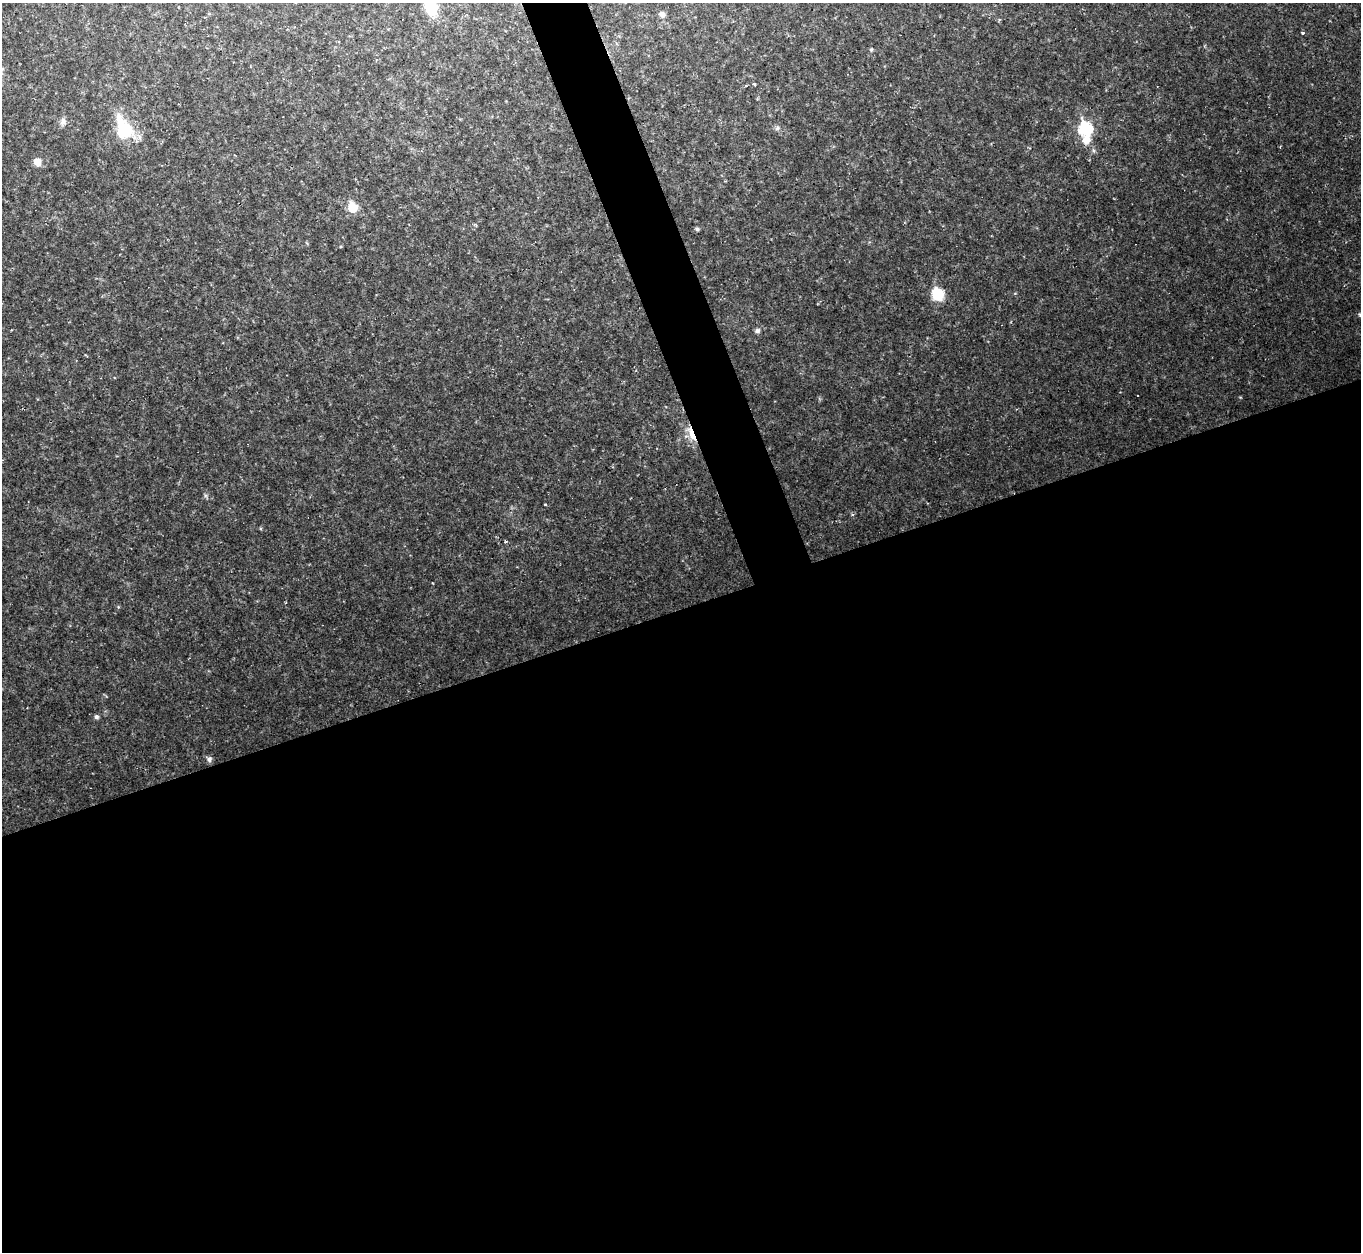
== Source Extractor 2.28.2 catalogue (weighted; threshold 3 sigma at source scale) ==
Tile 15 of 4 x 4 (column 3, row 4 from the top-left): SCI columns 2717-4075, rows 147-1396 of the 5433 x 5419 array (HDU 1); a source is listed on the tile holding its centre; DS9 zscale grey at full resolution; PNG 1363 x 1254 px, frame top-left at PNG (2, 3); no overlay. Shown black and unused: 54% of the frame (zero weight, under 2 of 3 exposures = <1% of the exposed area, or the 3 px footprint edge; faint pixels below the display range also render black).
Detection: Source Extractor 2.28.2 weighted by HDU 2 'WHT'; one run over the whole footprint, this tile lists its part. Background 0.0461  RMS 0.0073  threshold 0.0328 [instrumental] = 3 sigma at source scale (4.5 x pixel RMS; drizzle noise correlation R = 1.50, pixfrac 1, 0.05/0.05 arcsec/px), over >= 5 px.
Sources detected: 22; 3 cosmic-ray / hot-pixel residue — not listed; the other 19 listed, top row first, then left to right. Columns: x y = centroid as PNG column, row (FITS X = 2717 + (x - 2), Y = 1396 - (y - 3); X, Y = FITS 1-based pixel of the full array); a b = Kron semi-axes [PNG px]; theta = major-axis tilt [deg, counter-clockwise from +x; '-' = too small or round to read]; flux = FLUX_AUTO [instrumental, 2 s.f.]
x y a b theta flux
431 8 20 13 -70 17
662 14 7 6 - 3
754 84 3 3 - 3.7
63 122 10 7 79 2.9
777 128 7 5 46 1.5
1085 129 8 7 - 81
124 130 14 9 -69 52
1086 140 11 11 - 6.8
37 162 7 7 - 7.3
352 207 6 5 - 30
697 229 5 5 - 1.2
937 294 9 8 - 28
757 331 7 6 - 1.8
1137 395 3 3 - 1.2
691 434 22 6 -68 11
545 504 4 3 - 0.52
506 541 4 3 - 0.89
96 717 5 5 - 2
209 759 8 6 62 2.1
Overlapping masked pixels (flux is a lower limit): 1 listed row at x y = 691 434
Isophote crosses this tile's border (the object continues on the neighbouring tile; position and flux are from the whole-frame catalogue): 1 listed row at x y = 431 8
Unlisted compact peaks at least as high as the median listed source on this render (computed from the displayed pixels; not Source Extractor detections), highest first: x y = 1302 33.